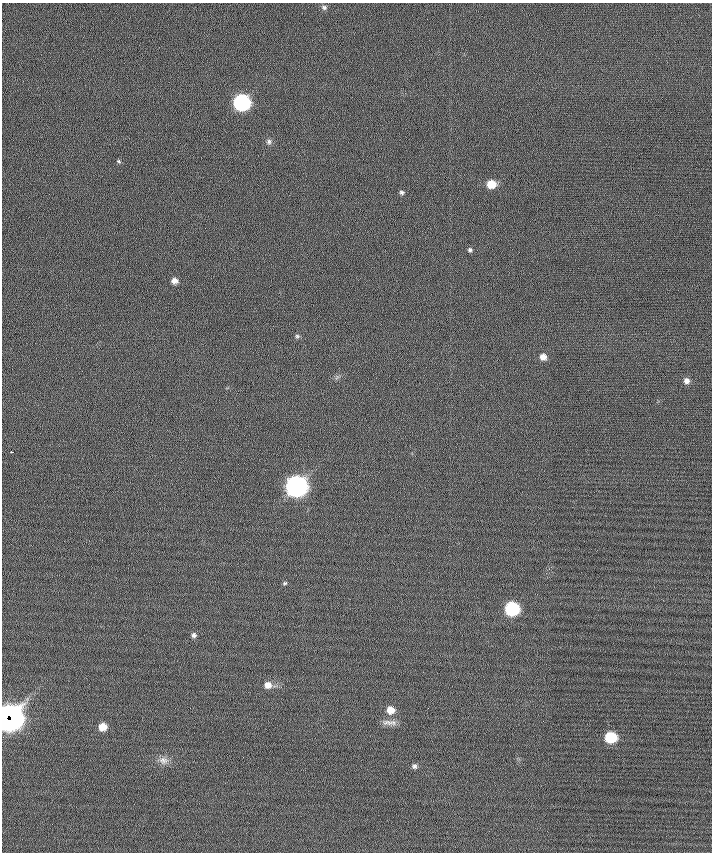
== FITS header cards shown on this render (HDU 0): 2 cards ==
NAXIS1  =                  710 /
NAXIS2  =                  850 /

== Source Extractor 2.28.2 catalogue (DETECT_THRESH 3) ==
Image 710 x 850 px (HDU 0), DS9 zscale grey, 1 PNG px = 1 image px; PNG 714 x 854 px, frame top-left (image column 1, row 850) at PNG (2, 3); no overlay
Background -0.383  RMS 6.6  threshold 19.8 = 3 sigma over >= 5 px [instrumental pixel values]
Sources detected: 26; all 26 listed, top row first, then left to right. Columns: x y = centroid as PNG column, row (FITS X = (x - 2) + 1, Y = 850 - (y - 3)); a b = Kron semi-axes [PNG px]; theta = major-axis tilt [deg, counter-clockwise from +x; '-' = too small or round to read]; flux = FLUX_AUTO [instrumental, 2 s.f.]
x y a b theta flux
324 7 8 7 - 1200
242 102 8 8 - 130000
269 142 8 7 - 1500
119 161 6 4 -24 650
491 184 8 7 - 9200
402 192 6 5 - 1000
470 250 6 6 - 1000
174 281 7 6 - 2800
297 336 6 6 - 990
543 357 7 7 - 3400
337 377 7 5 45 1100
686 381 7 7 - 2300
11 452 3 2 - 1300
296 486 9 8 - 420000
285 583 6 5 - 810
512 609 8 8 - 67000
194 635 7 7 - 1600
268 685 8 8 - 3700
390 710 7 7 - 5800
11 717 12 8 -52 240000
8 720 12 7 -41 140000
388 723 18 8 -10 2900
102 727 7 6 - 7300
611 737 7 7 - 29000
163 760 15 11 -6 4200
414 766 7 6 - 1200